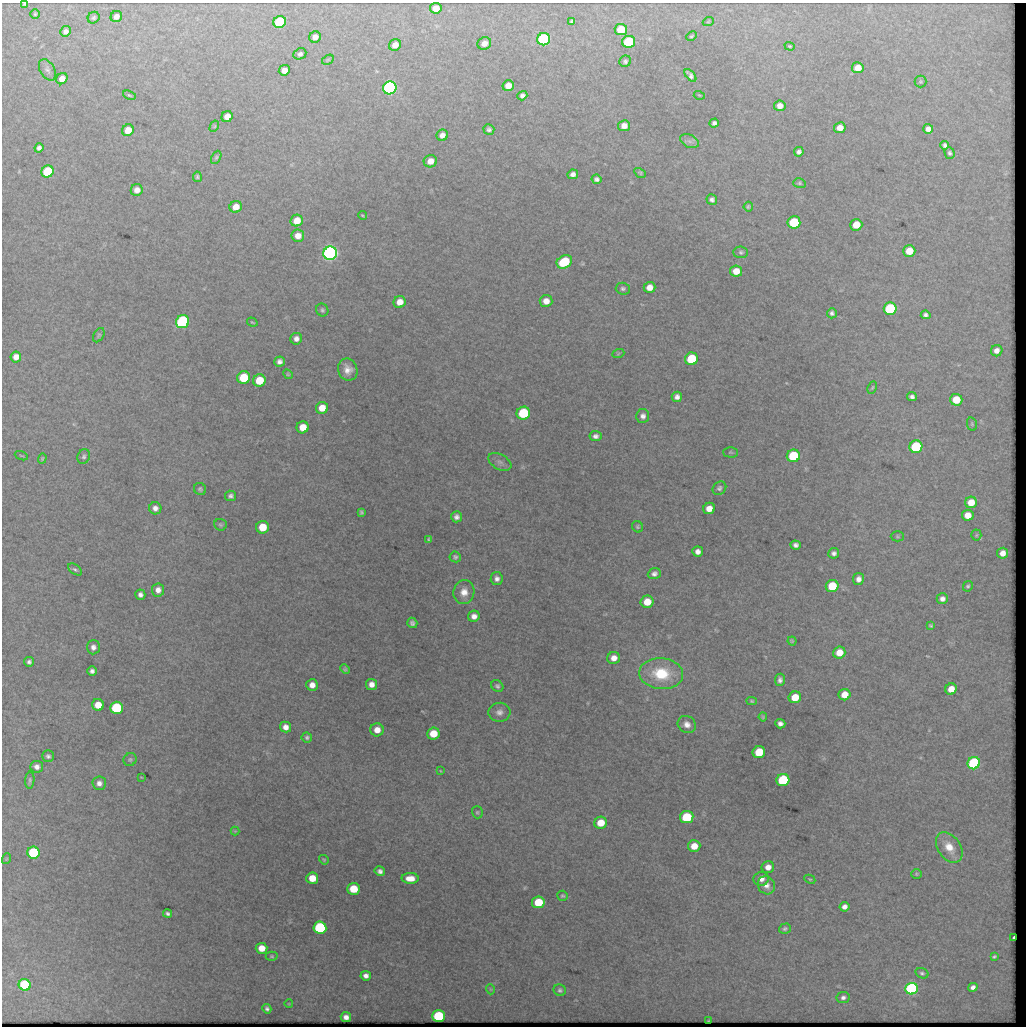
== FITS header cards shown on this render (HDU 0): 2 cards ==
NAXIS1  =                 1024 / length of data axis 1
NAXIS2  =                 1024 / length of data axis 2

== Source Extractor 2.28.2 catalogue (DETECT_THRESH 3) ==
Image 1024 x 1024 px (HDU 0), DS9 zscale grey, 1 PNG px = 1 image px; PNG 1028 x 1028 px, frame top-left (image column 1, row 1024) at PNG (2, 3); each listed source drawn as its Kron ellipse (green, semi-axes under 4 px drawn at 4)
Background 3530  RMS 9.4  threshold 28.3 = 3 sigma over >= 5 px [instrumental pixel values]
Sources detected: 217; all 217 listed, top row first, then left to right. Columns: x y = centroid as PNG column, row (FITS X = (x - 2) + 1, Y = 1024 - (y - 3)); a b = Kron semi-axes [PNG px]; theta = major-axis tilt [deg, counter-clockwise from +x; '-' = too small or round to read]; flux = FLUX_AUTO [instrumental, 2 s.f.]
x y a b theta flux
25 4 4 2 - 700
436 8 6 5 - 7100
35 14 4 4 - 780
116 16 6 5 - 3800
94 18 6 5 - 1200
572 21 4 3 - 1100
280 22 6 6 - 68000
708 22 5 3 - 550
621 30 6 5 - 17000
65 31 5 5 - 2400
691 36 5 3 - 780
315 37 6 5 - 3400
544 39 6 6 - 120000
629 42 6 6 - 57000
484 43 7 6 - 4300
395 45 6 5 - 5000
790 46 5 4 - 770
300 54 7 5 23 1700
328 60 6 4 31 870
625 61 6 5 - 1300
858 68 6 5 - 7800
47 70 11 7 -59 2400
284 70 5 5 - 5200
690 75 7 4 -49 2000
62 79 6 5 - 6100
920 81 6 6 - 920
508 86 6 5 - 5900
390 88 7 6 - 270000
129 95 7 4 -20 840
699 95 5 3 - 600
522 96 5 4 - 1800
780 106 5 5 - 4200
227 117 6 5 - 5900
714 123 5 4 - 1600
214 126 6 4 61 740
624 126 6 5 - 4300
840 128 6 5 - 6200
489 129 5 5 - 1600
928 129 5 5 - 3600
128 130 6 5 - 8600
442 135 6 5 - 3100
690 141 10 6 -26 2300
945 145 4 4 - 1600
39 148 5 4 - 2300
799 152 5 4 - 2100
949 153 6 5 - 1200
216 157 7 4 63 1000
430 161 7 6 - 5700
47 171 6 6 - 50000
640 173 6 4 -30 810
573 174 5 5 - 2500
197 177 5 4 - 1100
596 179 5 4 - 1800
799 183 6 5 - 1000
137 190 6 6 - 4600
712 199 5 5 - 1900
236 207 6 6 - 6500
748 207 5 4 - 1000
362 215 4 3 - 570
297 221 6 5 - 8500
794 222 6 6 - 43000
856 225 6 6 - 11000
298 236 6 6 - 5200
909 251 6 6 - 12000
741 252 7 6 - 1300
330 253 7 6 - 440000
564 262 8 6 31 34000
736 271 6 5 - 7700
649 287 6 5 - 5600
623 289 7 6 - 1500
546 301 6 6 - 5200
400 302 6 6 - 5600
890 309 6 6 - 70000
322 310 6 6 - 1300
832 313 5 5 - 1600
926 315 5 4 - 1800
183 322 7 6 - 150000
252 322 5 2 - 620
99 335 8 5 60 950
296 339 6 5 - 3000
997 351 6 5 - 3800
618 354 6 4 20 710
16 357 5 5 - 5000
691 359 6 6 - 35000
279 361 5 5 - 2300
348 370 11 9 -69 5900
288 374 5 4 - 760
244 378 6 6 - 27000
259 380 6 6 - 16000
872 388 6 3 63 680
677 397 5 5 - 2600
912 397 5 4 - 2000
956 400 6 6 - 16000
322 408 6 6 - 8300
523 413 7 6 - 45000
643 416 7 6 - 2500
972 424 7 5 -78 910
303 427 6 6 - 9200
595 436 6 5 - 2300
916 447 6 6 - 67000
730 452 7 5 -1 970
21 456 7 2 -21 490
793 456 6 6 - 47000
84 457 7 6 - 1700
42 458 5 4 - 750
500 462 12 7 -29 2700
719 488 7 6 - 1600
200 489 6 5 - 1200
231 496 5 5 - 1800
971 502 6 5 - 10000
155 508 6 6 - 2900
709 508 6 5 - 6300
361 512 4 4 - 1100
968 515 6 5 - 7600
456 517 5 5 - 2500
220 525 6 5 - 1100
262 527 6 6 - 14000
638 527 6 5 - 1100
976 535 5 5 - 820
897 536 7 5 -1 980
429 539 4 3 - 920
796 545 5 4 - 2100
698 552 5 5 - 3100
834 553 5 5 - 2000
1003 553 5 5 - 5000
455 557 6 5 - 1300
75 569 8 4 -35 1400
654 574 6 5 - 2200
497 579 6 6 - 2700
858 579 6 5 - 3200
832 586 6 6 - 24000
968 586 5 4 - 1000
158 590 6 6 - 3500
464 592 12 10 79 6800
140 595 5 5 - 2200
942 599 5 5 - 2800
647 602 6 6 - 9500
474 616 6 5 - 3400
412 623 5 5 - 1800
931 626 4 3 - 890
792 641 4 4 - 720
93 647 7 6 - 2800
839 653 6 6 - 8400
614 658 6 6 - 4800
29 662 5 4 - 1700
345 669 5 4 - 1100
92 671 5 4 - 2100
661 674 22 15 -4 28000
780 680 6 5 - 2100
371 684 5 5 - 4100
312 685 6 5 - 4100
497 686 6 5 - 1600
951 689 6 5 - 8300
844 695 6 5 - 8600
795 697 6 6 - 13000
752 701 5 4 - 960
98 705 6 6 - 9200
116 708 6 6 - 64000
499 712 11 9 4 3800
763 717 4 3 - 750
687 724 9 8 - 4400
780 724 5 4 - 2400
285 727 6 5 - 3900
377 730 6 6 - 5900
433 734 6 6 - 13000
307 737 5 5 - 1300
759 752 6 6 - 21000
48 756 6 6 - 1700
130 759 7 6 - 1100
974 763 6 6 - 110000
37 767 6 6 - 2900
441 771 4 2 - 480
141 777 4 2 - 450
30 780 8 4 85 1300
783 780 6 6 - 55000
99 783 7 6 - 3100
477 812 6 5 - 980
687 817 7 6 - 40000
601 823 6 6 - 12000
235 831 4 4 - 590
694 846 6 6 - 8900
949 847 17 11 -55 11000
33 853 6 6 - 85000
6 859 5 3 - 570
324 860 5 3 - 740
768 867 6 6 - 4800
380 871 5 4 - 2200
916 874 5 5 - 860
312 878 6 5 - 11000
410 878 8 5 -2 6400
761 879 7 7 - 4100
810 879 6 4 -28 800
766 885 9 8 - 4400
354 889 6 6 - 17000
562 896 5 5 - 960
538 902 6 6 - 22000
844 907 5 5 - 3100
168 913 4 3 - 1500
320 928 6 6 - 100000
785 929 6 5 - 1400
1014 938 4 2 - 2000
262 948 6 5 - 9200
272 956 6 4 -2 920
994 957 4 3 - 900
922 973 7 5 -18 1300
366 976 5 5 - 2900
25 985 6 5 - 81000
973 987 5 4 - 2500
490 989 5 3 - 510
912 989 6 5 - 180000
560 990 6 5 - 1600
843 997 7 5 9 1900
289 1004 4 2 - 470
267 1009 5 4 - 1500
439 1016 6 6 - 71000
346 1017 5 5 - 3500
709 1021 3 2 - 550
At the frame edge (FLAGS 8, measured only in part): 1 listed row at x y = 25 4